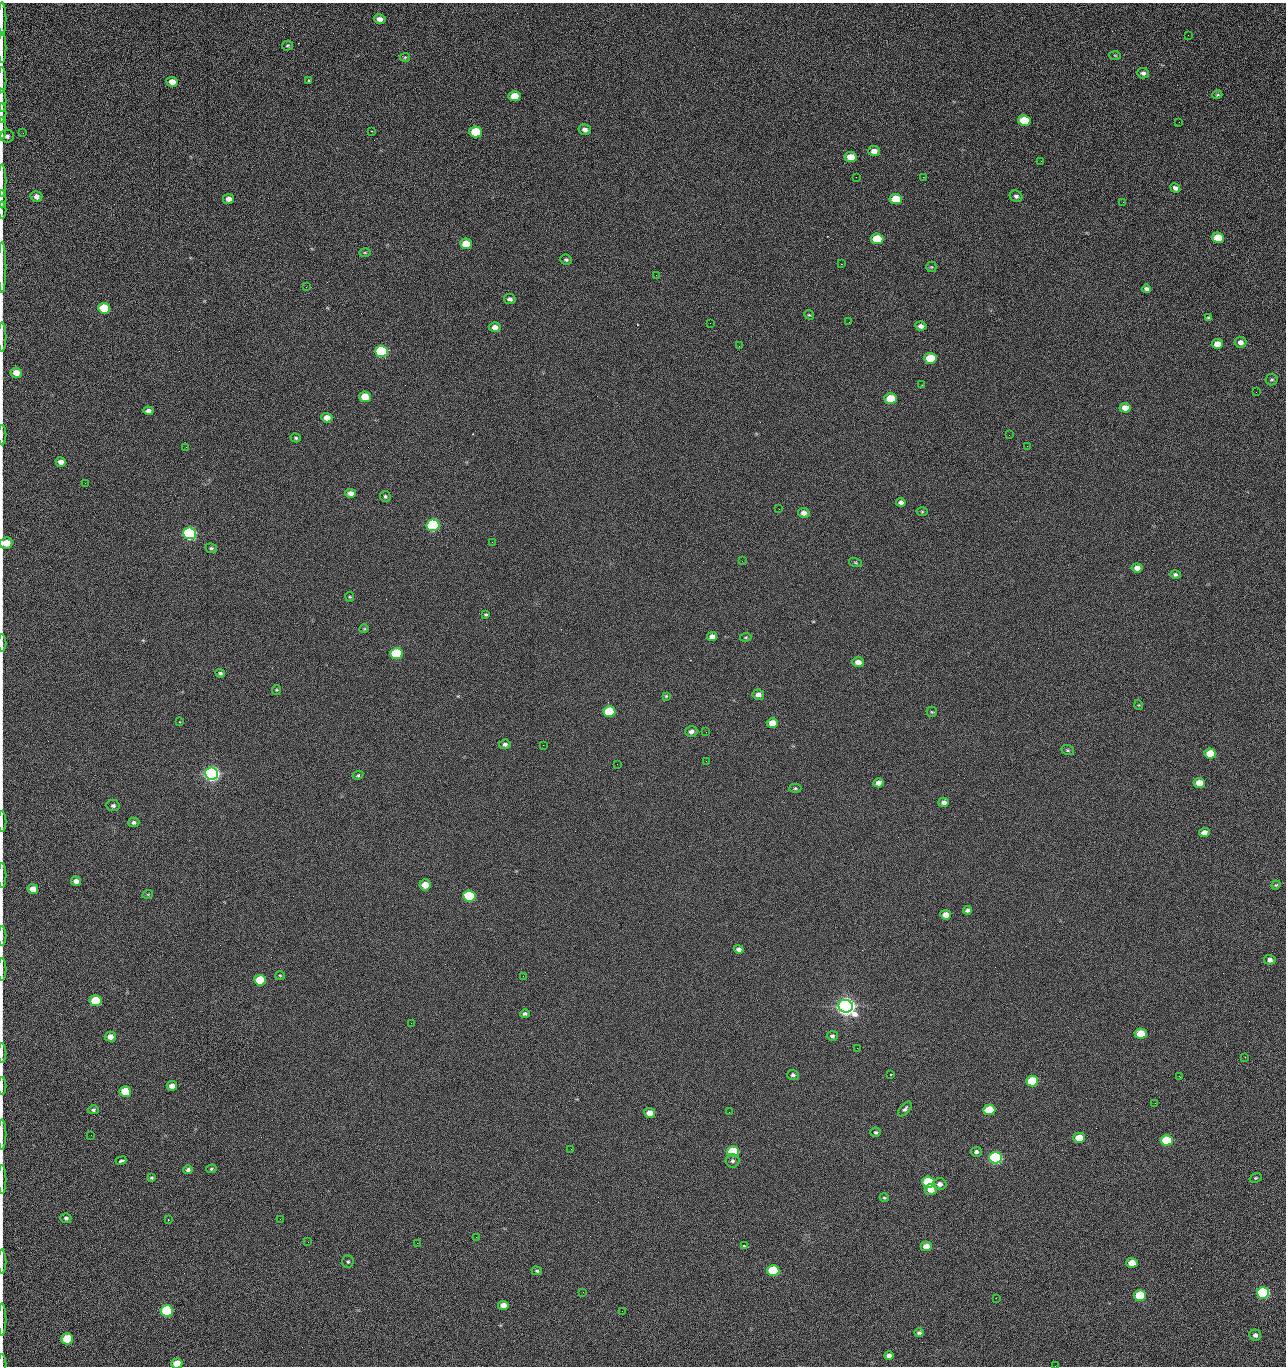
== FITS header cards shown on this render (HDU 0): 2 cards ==
NAXIS1  =                 1284 /fastest changing axis
NAXIS2  =                 1364 /next to fastest changing axis

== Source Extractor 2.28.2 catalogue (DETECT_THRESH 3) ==
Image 1284 x 1364 px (HDU 0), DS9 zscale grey, 1 PNG px = 1 image px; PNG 1288 x 1368 px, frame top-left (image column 1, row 1364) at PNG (2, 3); each listed source drawn as its Kron ellipse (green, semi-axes under 4 px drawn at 4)
Background 122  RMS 14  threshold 43.3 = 3 sigma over >= 5 px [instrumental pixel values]
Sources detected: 215; all 215 listed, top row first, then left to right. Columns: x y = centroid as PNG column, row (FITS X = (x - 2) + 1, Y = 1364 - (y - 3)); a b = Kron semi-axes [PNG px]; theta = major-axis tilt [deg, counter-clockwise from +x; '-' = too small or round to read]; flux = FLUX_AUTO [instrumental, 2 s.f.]
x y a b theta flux
2 19 17 2 90 2.4e+03
380 19 6 4 -14 4.9e+03
1188 35 2 2 - 1.2e+03
287 46 5 5 - 1.5e+03
2 48 15 2 90 2.9e+03
1115 55 6 4 -2 1.2e+03
405 57 5 4 - 1.1e+03
1143 73 6 5 - 2.9e+03
2 80 13 2 90 2.4e+03
309 81 3 3 - 1.2e+03
172 82 5 5 - 8.6e+03
1217 95 5 3 - 1.2e+03
514 96 6 5 - 2.2e+04
2 101 11 2 90 1.9e+03
2 113 10 2 90 1.8e+03
1024 120 6 5 - 4.3e+04
1179 122 2 2 - 1.1e+03
2 128 11 2 90 2.0e+03
585 130 6 5 - 4.2e+03
371 131 4 2 - 5.1e+02
476 132 6 5 - 5.3e+04
23 133 2 2 - 4.2e+02
7 136 7 6 - 3.3e+03
874 151 6 5 - 6.1e+03
851 157 6 5 - 1.5e+04
1041 161 2 2 - 1.8e+03
856 177 2 2 - 2.2e+03
923 177 2 2 - 1.8e+04
2 181 16 2 90 3.0e+03
1175 188 5 4 - 3.5e+03
36 196 6 5 - 5.0e+03
1016 196 6 5 - 2.7e+03
2 199 9 2 90 1.5e+03
228 199 5 5 - 5.9e+03
896 199 6 5 - 2.8e+04
1123 202 3 2 - 8.8e+02
2 210 8 2 90 1.3e+03
1218 238 6 5 - 2.4e+04
877 239 6 5 - 4.1e+04
466 244 6 5 - 1.9e+04
365 253 6 4 0 1.1e+03
566 260 6 5 - 1.8e+03
841 264 2 2 - 2.7e+04
2 267 25 2 90 4.7e+03
931 267 5 5 - 1.2e+03
656 275 2 2 - 1.4e+03
306 287 3 2 - 8.2e+02
1146 289 4 4 - 2.7e+03
510 299 6 5 - 3.1e+03
104 308 6 5 - 5.1e+04
809 315 5 4 - 1.1e+03
1209 318 4 4 - 2.1e+03
849 322 3 2 - 7.6e+02
710 323 2 2 - 3.2e+03
921 326 5 4 - 3.8e+03
495 327 6 5 - 5.1e+03
2 337 14 2 90 2.8e+03
1240 342 6 5 - 4.4e+03
1217 344 5 5 - 9.9e+03
739 346 2 2 - 4.8e+02
382 351 6 5 - 1.6e+05
930 358 6 5 - 3.9e+04
16 373 5 5 - 1.1e+04
1272 380 6 6 - 1.8e+03
922 385 3 2 - 8.8e+02
1256 392 2 2 - 1.4e+03
365 397 6 5 - 2.0e+04
891 399 6 5 - 3.3e+04
1125 408 5 5 - 9.4e+03
148 411 5 4 - 4.6e+03
327 418 5 4 - 9.1e+03
2 435 10 2 90 1.6e+03
1009 435 2 2 - 3.3e+03
296 438 5 4 - 1.5e+03
1027 446 2 2 - 5.0e+02
186 447 2 2 - 3.2e+03
61 462 5 4 - 5.8e+03
85 483 3 2 - 9.6e+02
350 493 5 4 - 5.0e+03
385 496 5 5 - 1.6e+03
901 502 5 4 - 3.2e+03
779 509 2 2 - 5.0e+02
922 512 5 3 - 9.7e+02
804 513 6 5 - 5.0e+03
433 525 6 5 - 2.0e+05
189 533 6 5 - 3.2e+05
492 542 2 2 - 2.7e+03
6 543 6 5 - 2.0e+04
211 548 6 4 -9 1.7e+03
742 561 3 2 - 7.7e+02
855 563 7 3 -19 1.1e+03
1137 568 5 4 - 5.6e+03
1175 575 5 4 - 2.1e+03
350 597 5 4 - 1.0e+03
486 615 4 3 - 1.3e+03
364 629 4 3 - 7.7e+02
712 636 5 4 - 5.1e+03
746 637 5 3 - 1.0e+03
2 643 8 2 90 1.6e+03
396 654 6 5 - 9.0e+04
858 662 6 5 - 7.3e+03
220 673 5 4 - 1.6e+03
276 690 5 4 - 1.1e+03
758 695 6 5 - 4.2e+03
666 696 4 4 - 1.1e+03
1139 705 5 3 - 8.1e+02
609 712 6 5 - 6.0e+04
932 712 5 5 - 1.1e+03
179 722 3 2 - 6.5e+02
772 723 6 5 - 1.4e+04
691 732 6 5 - 3.8e+03
706 732 2 2 - 7.5e+02
505 744 6 4 7 2.7e+03
543 745 2 2 - 3.2e+03
1068 750 6 5 - 1.4e+03
1210 753 6 5 - 2.6e+04
706 761 2 2 - 2.1e+03
617 764 2 2 - 2.5e+03
212 773 6 6 - 7.2e+05
358 775 5 4 - 1.2e+03
878 783 5 4 - 5.9e+03
1199 783 5 5 - 1.3e+04
795 788 6 4 1 1.4e+03
944 802 5 4 - 4.0e+03
113 806 7 5 -9 2.4e+03
2 821 10 2 90 1.5e+03
134 822 5 4 - 2.3e+03
1204 832 5 4 - 5.6e+03
2 876 12 2 90 1.6e+03
76 881 5 4 - 5.6e+03
425 885 5 5 - 1.3e+04
1276 885 5 4 - 1.2e+03
33 889 5 5 - 9.5e+03
148 894 5 3 - 9.2e+02
469 896 6 5 - 1.2e+05
967 910 4 4 - 2.5e+03
946 915 5 4 - 9.2e+03
2 936 10 2 90 1.6e+03
739 949 5 4 - 3.3e+03
1270 960 6 5 - 3.9e+03
2 969 11 2 90 1.9e+03
280 975 5 3 - 9.1e+02
523 976 2 2 - 2.1e+03
260 980 6 5 - 3.2e+04
96 1001 6 5 - 5.2e+04
846 1006 7 6 - 1.2e+06
525 1014 5 4 - 1.9e+03
411 1023 2 2 - 5.5e+03
1141 1034 6 5 - 2.9e+04
832 1036 5 5 - 2.1e+03
110 1037 5 5 - 6.2e+03
857 1048 2 2 - 1.4e+03
2 1053 10 2 90 1.5e+03
1245 1057 3 2 - 1.9e+03
890 1074 2 2 - 8.5e+02
793 1075 6 5 - 2.2e+03
1179 1076 2 2 - 2.8e+03
1032 1081 6 5 - 4.7e+04
2 1086 9 2 90 1.4e+03
172 1086 5 4 - 7.1e+03
125 1092 6 5 - 3.1e+04
1155 1103 2 2 - 8.0e+02
905 1109 9 4 50 2.4e+03
93 1110 5 4 - 1.9e+03
989 1110 6 5 - 4.3e+04
729 1112 2 2 - 8.9e+02
650 1113 5 5 - 8.8e+03
876 1132 5 4 - 1.7e+03
2 1134 15 2 90 2.3e+03
91 1135 2 2 - 2.4e+03
1079 1138 6 5 - 1.7e+04
1167 1140 6 5 - 5.7e+04
571 1149 3 2 - 1.0e+03
733 1152 6 5 - 7.8e+04
976 1152 5 5 - 2.4e+03
995 1158 6 5 - 2.8e+05
121 1161 5 3 - 4.1e+03
732 1161 7 6 - 2.5e+03
211 1169 5 4 - 1.2e+03
188 1170 5 4 - 2.6e+03
152 1178 3 3 - 1.3e+03
1256 1178 6 4 20 1.3e+03
2 1179 15 2 90 2.5e+03
928 1182 6 5 - 8.4e+04
940 1184 6 6 - 4.0e+03
931 1190 6 5 - 9.6e+03
884 1198 5 4 - 1.2e+03
66 1218 5 5 - 2.2e+03
280 1219 2 2 - 2.0e+03
168 1220 2 2 - 5.9e+02
476 1237 2 2 - 7.1e+03
308 1242 2 2 - 1.8e+03
417 1243 2 2 - 5.5e+03
744 1246 3 2 - 4.1e+03
926 1246 5 5 - 8.5e+03
2 1261 12 2 90 2.3e+03
348 1261 6 5 - 1.6e+03
1132 1263 6 5 - 1.3e+04
537 1271 5 4 - 1.5e+03
773 1271 6 5 - 7.9e+04
583 1292 2 2 - 4.9e+02
1263 1293 6 5 - 1.9e+05
1140 1295 6 5 - 4.6e+04
996 1298 2 2 - 2.7e+03
503 1305 5 4 - 7.5e+03
167 1311 6 5 - 1.0e+05
622 1311 3 2 - 7.5e+02
2 1319 16 2 90 2.9e+03
919 1333 4 4 - 2.0e+03
1255 1335 6 5 - 3.6e+03
67 1339 6 5 - 5.4e+04
889 1356 4 4 - 3.3e+03
2 1364 9 2 90 1.2e+03
177 1364 5 5 - 1.8e+04
1055 1366 2 2 - 2.0e+03
At the frame edge (FLAGS 8, measured only in part): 29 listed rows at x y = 2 19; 2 48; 2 80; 2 101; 2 113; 2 128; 7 136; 2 181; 2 199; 2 210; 2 267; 2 337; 16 373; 2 435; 6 543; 2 643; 2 821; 2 876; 2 936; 2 969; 2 1053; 2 1086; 2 1134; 2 1179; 2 1261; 2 1319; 2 1364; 177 1364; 1055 1366

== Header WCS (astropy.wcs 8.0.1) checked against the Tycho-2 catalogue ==
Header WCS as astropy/WCSLIB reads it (CRVAL/CRPIX/CD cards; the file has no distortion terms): RA---TAN/DEC--TAN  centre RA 15:41:40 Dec +51:59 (235.42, +51.98 deg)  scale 1.26 arcsec/px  FOV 26.9' x 28.5'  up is +92 deg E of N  parity flipped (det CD > 0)
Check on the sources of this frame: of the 60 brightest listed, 10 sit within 2.0 arcsec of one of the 12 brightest Tycho-2 stars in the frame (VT <= 12.29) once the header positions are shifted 0.41 arcsec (0.40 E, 0.08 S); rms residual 0.80 arcsec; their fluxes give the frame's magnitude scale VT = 24.51 - 2.5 log10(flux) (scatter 0.24 mag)
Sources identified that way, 10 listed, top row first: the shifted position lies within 2.0 arcsec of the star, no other Tycho-2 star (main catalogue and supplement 1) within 4.0 arcsec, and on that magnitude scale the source's flux lands within +1.5 / -3 mag of the star's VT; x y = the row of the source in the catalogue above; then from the Tycho-2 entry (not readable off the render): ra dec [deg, ICRS J2000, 3 dp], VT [Tycho-2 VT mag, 2 dp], TYC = Tycho-2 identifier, HIP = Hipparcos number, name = IAU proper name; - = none
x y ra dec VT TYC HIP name
382 351 235.614 +52.064 11.61 3489-1132-1 - -
433 525 235.514 +52.049 11.19 3489-1407-1 - -
212 773 235.378 +52.130 9.31 3489-1322-1 76850 -
469 896 235.303 +52.042 11.52 3489-958-1 - -
846 1006 235.232 +51.912 9.59 3489-824-1 - -
995 1158 235.143 +51.862 10.97 3489-1016-1 - -
928 1182 235.131 +51.886 12.29 3489-908-1 - -
773 1271 235.084 +51.941 11.45 3489-1346-1 - -
1263 1293 235.062 +51.771 11.53 3489-1453-1 - -
167 1311 235.075 +52.152 11.74 3489-912-1 - -